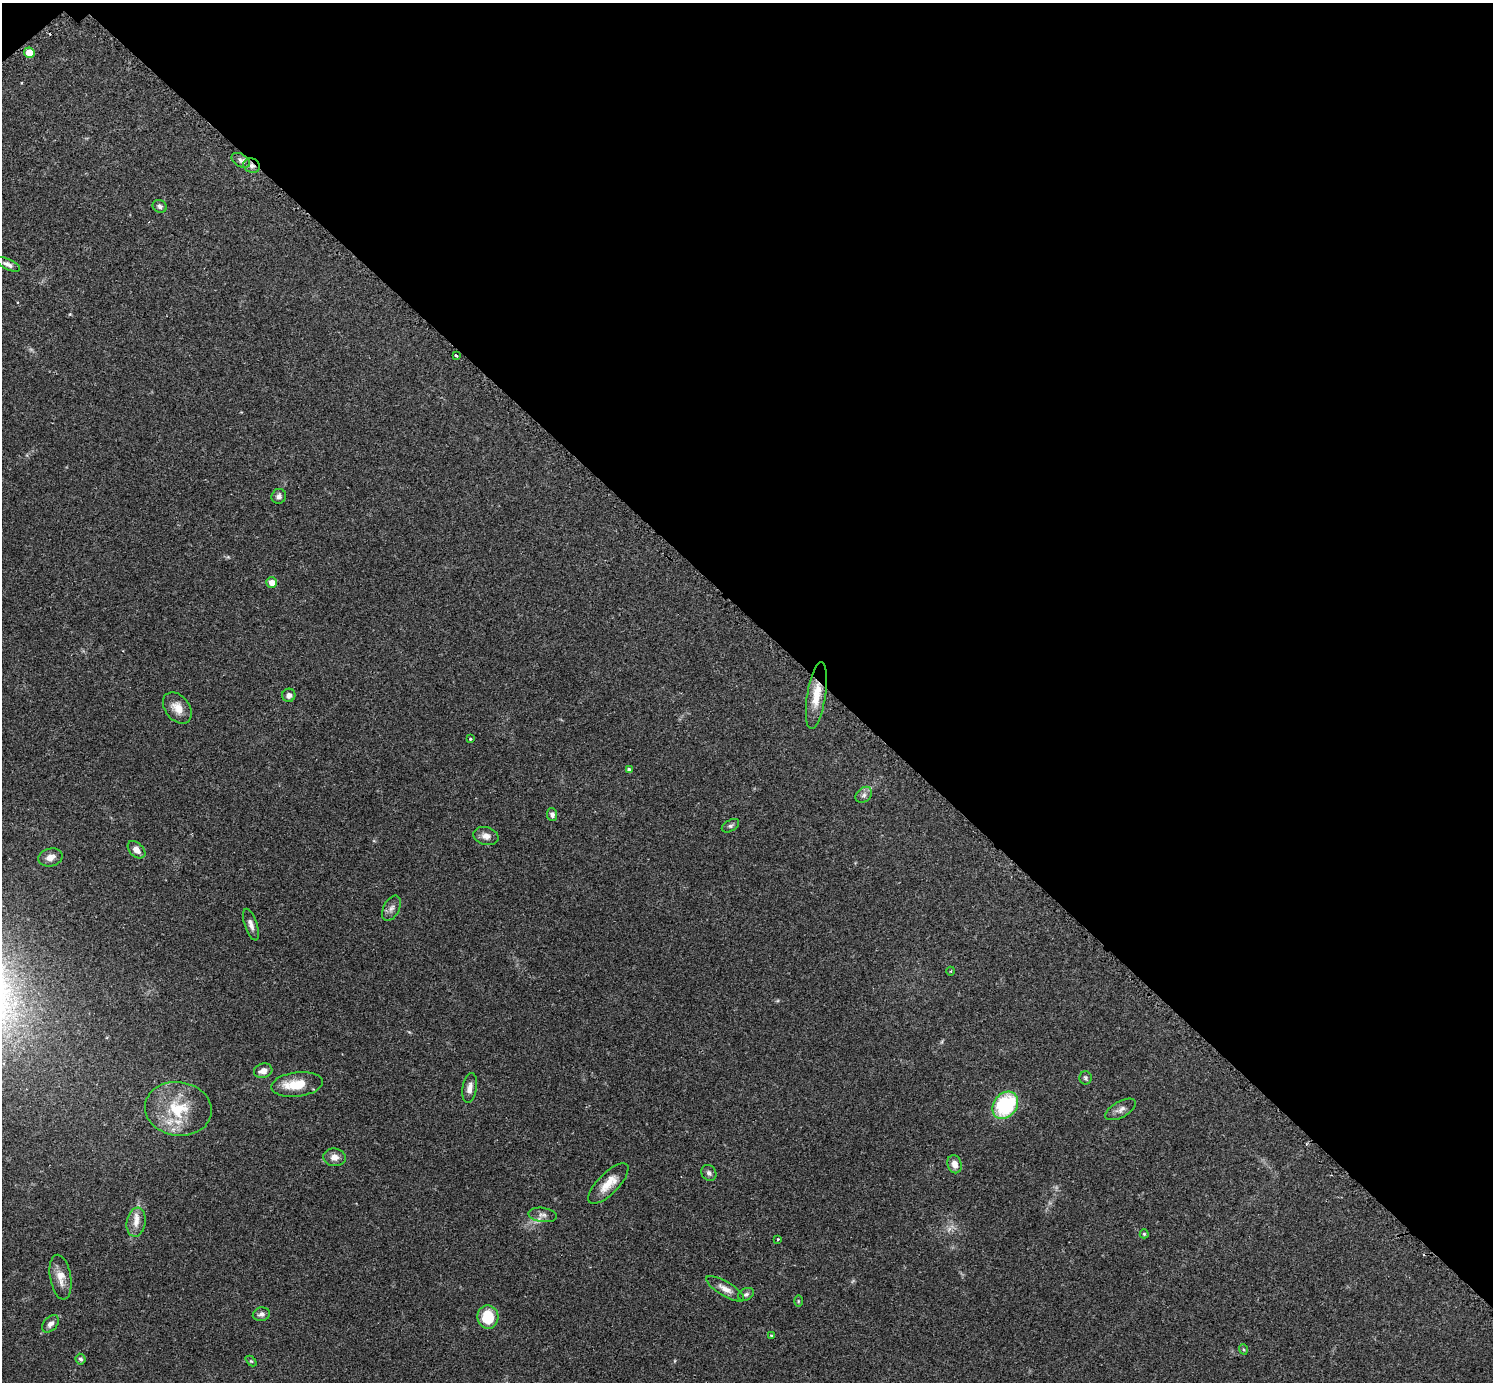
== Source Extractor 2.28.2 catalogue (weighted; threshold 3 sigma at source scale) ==
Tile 3 of 4 x 4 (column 3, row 1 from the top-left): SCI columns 3009-4499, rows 4326-5705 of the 6040 x 6040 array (HDU 1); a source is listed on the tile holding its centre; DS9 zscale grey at full resolution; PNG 1495 x 1384 px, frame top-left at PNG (2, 3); each listed source drawn as its Kron ellipse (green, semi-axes under 4 px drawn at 4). Shown black and unused: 45% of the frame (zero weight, under 2 of 3 exposures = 2% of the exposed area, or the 3 px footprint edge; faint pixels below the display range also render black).
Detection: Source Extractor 2.28.2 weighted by HDU 2 'WHT'; one run over the whole footprint, this tile lists its part. Background 0.0818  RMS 0.0056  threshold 0.025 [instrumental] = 3 sigma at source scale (4.5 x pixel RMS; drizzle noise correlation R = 1.50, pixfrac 1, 0.05/0.05 arcsec/px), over >= 5 px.
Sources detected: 51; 1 too faint to see at this stretch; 2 cosmic-ray / hot-pixel residue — neither listed nor drawn; the other 48 listed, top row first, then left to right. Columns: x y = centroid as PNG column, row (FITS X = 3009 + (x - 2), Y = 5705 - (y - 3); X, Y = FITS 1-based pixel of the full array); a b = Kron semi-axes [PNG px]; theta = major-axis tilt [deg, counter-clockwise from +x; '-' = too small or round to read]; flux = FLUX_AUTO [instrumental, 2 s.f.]
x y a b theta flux
29 53 5 5 - 8.1
241 160 10 6 -31 1.9
252 166 8 7 - 2.2
160 206 7 6 - 1.5
8 264 13 5 -24 2.4
456 356 4 2 - 0.95
279 496 7 7 - 2
272 582 5 5 - 4
289 695 6 6 - 2.2
816 695 34 9 81 12
177 708 18 12 -52 6.5
470 739 3 3 - 0.71
629 770 4 4 - 1.9
864 795 9 7 45 2.1
552 815 6 5 - 1.8
730 826 9 5 30 1.3
486 836 13 9 -15 3.4
136 850 10 7 -44 4
50 857 12 9 15 3.9
392 908 13 8 62 2.9
251 925 16 6 -71 2.9
951 971 4 3 - 0.47
263 1071 9 7 16 4.2
1086 1078 7 6 - 1.1
297 1085 26 12 7 13
470 1088 15 7 81 3.8
1005 1105 15 11 51 40
178 1109 33 27 -8 27
1121 1109 17 8 29 3.1
334 1157 11 9 -6 3.6
954 1164 9 7 -75 4.2
709 1173 8 7 - 1.8
608 1183 26 10 45 9
543 1215 14 7 -7 2.5
136 1222 14 9 80 5.1
1144 1234 4 4 - 0.71
778 1239 3 2 - 0.45
61 1277 22 10 -80 6.5
725 1289 21 7 -31 4.4
746 1294 8 6 27 1.3
798 1301 6 4 -90 0.65
261 1314 8 6 12 2.1
488 1317 12 10 -84 17
50 1324 10 6 47 2.6
771 1336 3 3 - 0.75
1243 1349 5 3 - 0.58
80 1359 5 4 - 1.3
251 1361 6 4 -44 0.67
Overlapping masked pixels (flux is a lower limit): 2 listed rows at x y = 252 166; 816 695